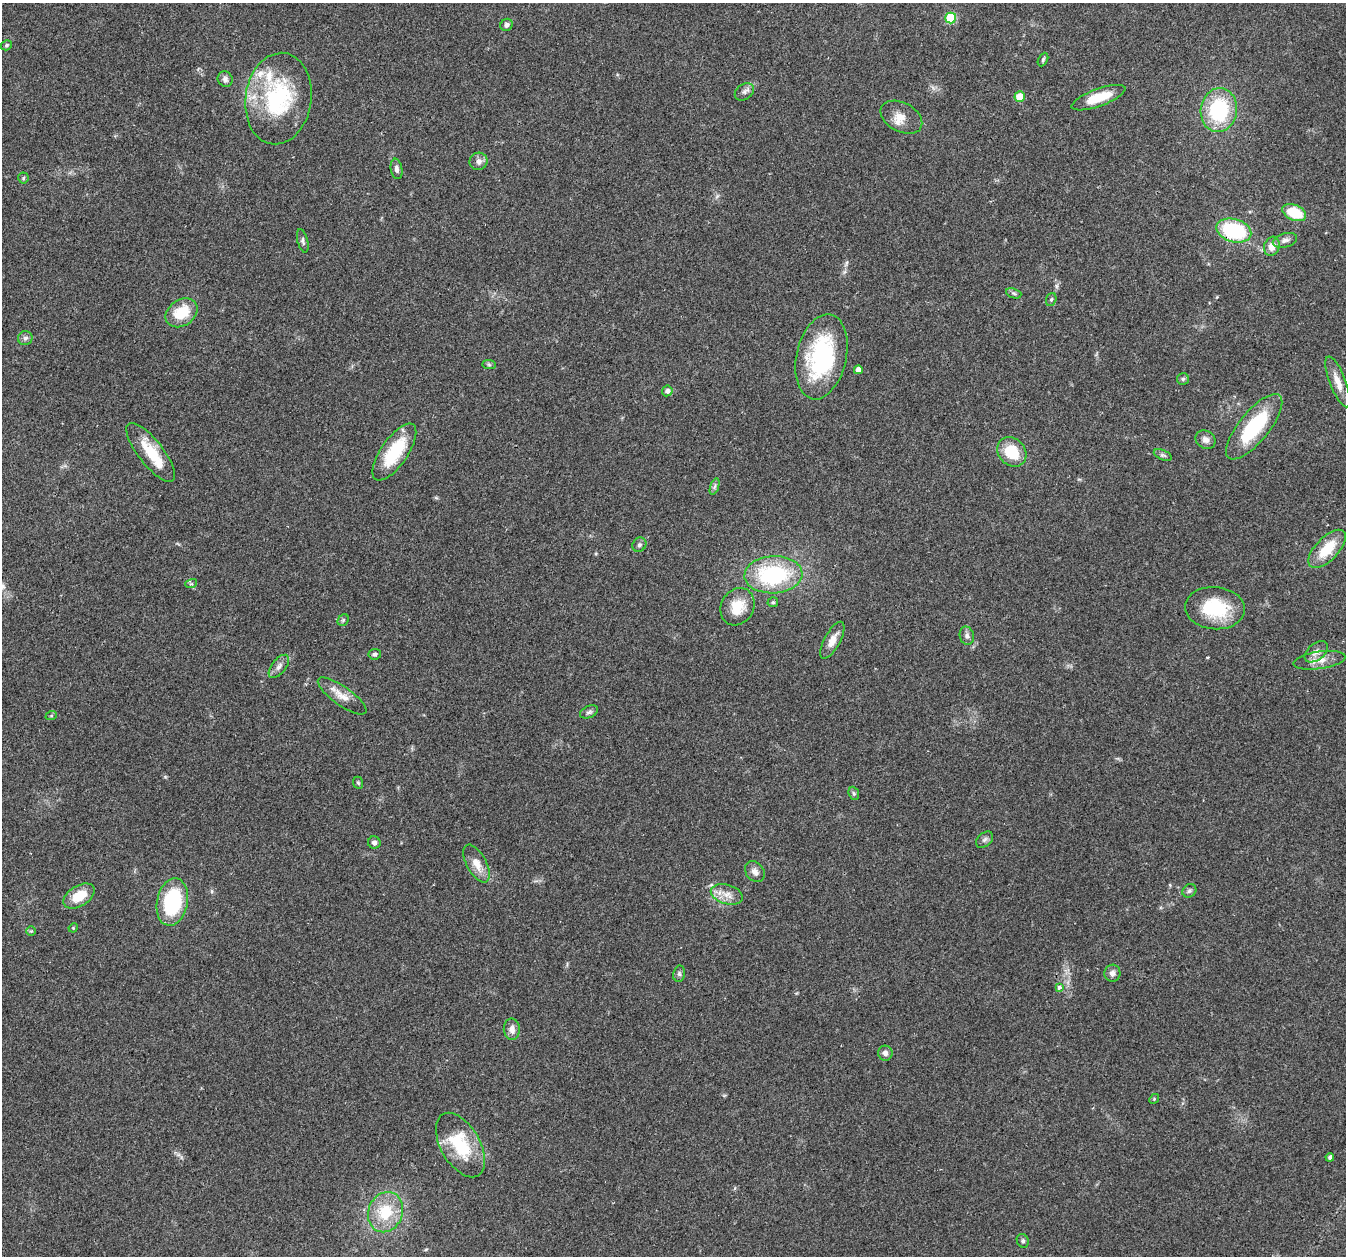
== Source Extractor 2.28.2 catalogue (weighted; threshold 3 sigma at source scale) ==
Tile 10 of 4 x 4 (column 2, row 3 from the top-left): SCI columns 1396-2739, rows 1412-2665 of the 5465 x 5498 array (HDU 1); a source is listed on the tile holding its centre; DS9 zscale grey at full resolution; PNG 1348 x 1258 px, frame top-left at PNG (2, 3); each listed source drawn as its Kron ellipse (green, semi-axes under 4 px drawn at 4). Shown black and unused: <1% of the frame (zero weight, under 2 of 3 exposures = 4% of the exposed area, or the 3 px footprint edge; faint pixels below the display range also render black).
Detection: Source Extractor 2.28.2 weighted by HDU 2 'WHT'; one run over the whole footprint, this tile lists its part. Background 0.0748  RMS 0.0069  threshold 0.0311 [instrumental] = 3 sigma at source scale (4.5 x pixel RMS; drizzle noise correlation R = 1.50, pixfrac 1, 0.05/0.05 arcsec/px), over >= 5 px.
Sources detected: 80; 5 inside a brighter listed object's ellipse — not listed separately; the other 75 listed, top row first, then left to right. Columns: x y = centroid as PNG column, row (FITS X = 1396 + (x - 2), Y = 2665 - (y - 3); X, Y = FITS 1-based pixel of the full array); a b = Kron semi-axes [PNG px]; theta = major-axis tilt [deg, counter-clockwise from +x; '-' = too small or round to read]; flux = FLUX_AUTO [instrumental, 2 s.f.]
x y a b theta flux
951 18 5 5 - 29
507 25 6 6 - 2.2
7 45 6 5 - 0.95
1043 59 7 4 64 1.2
225 79 8 7 - 2.3
744 92 10 7 36 2.6
1020 97 5 5 - 14
1099 98 28 8 20 17
278 99 46 33 82 69
1219 110 22 18 82 51
901 117 22 14 -28 7.8
478 161 9 8 - 3.5
397 169 10 6 -81 2.5
23 178 5 5 - 0.94
1294 213 12 7 -23 23
1234 231 18 11 -16 53
1285 240 12 7 16 3.1
303 241 12 5 -76 1.8
1272 246 10 7 70 6.2
1014 293 8 4 -20 1.3
1051 299 6 5 - 1.1
182 313 17 13 35 20
25 338 7 7 - 1.9
821 357 43 25 77 76
489 365 7 4 -2 1.1
858 370 4 4 - 4.5
1183 379 6 6 - 1.3
1338 382 27 8 -69 8.5
667 391 5 5 - 2.5
1254 427 40 15 51 44
1206 440 10 8 -32 3.6
151 452 36 12 -52 21
394 452 33 13 55 32
1012 452 16 13 -46 22
1163 455 9 5 -24 1.5
715 486 9 3 71 1.5
639 545 7 6 - 1.7
1327 549 24 11 46 20
773 575 29 18 3 68
191 584 6 3 17 0.87
773 602 5 5 - 1.1
738 607 19 16 60 16
1215 608 30 21 -5 36
343 620 6 5 - 1.1
967 636 9 7 -75 2.5
832 640 20 8 61 6.7
1316 652 13 8 40 4.6
375 654 6 5 - 1.5
1319 660 26 8 8 7.9
279 666 13 7 52 3.4
342 696 29 9 -35 8.5
589 712 9 6 24 1.9
51 716 6 3 19 0.77
358 783 6 5 - 0.96
854 793 7 5 -68 1.2
985 840 10 6 40 2
374 842 6 6 - 2.1
476 864 21 10 -62 8.2
755 872 11 9 -54 3.8
1189 891 7 6 - 1.6
727 894 16 9 -16 6.8
79 896 17 10 31 15
172 902 24 15 79 50
73 928 5 3 - 0.61
31 931 5 5 - 0.84
1112 973 8 8 - 3
679 974 8 6 78 1.5
1059 987 4 4 - 3.5
512 1029 11 8 -88 4.4
885 1053 7 7 - 2.7
1154 1099 5 4 - 0.79
460 1145 35 19 -60 34
1330 1157 4 4 - 1.4
385 1212 20 17 68 22
1023 1241 7 6 - 1.4
Overlapping masked pixels (flux is a lower limit): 1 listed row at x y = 1234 231